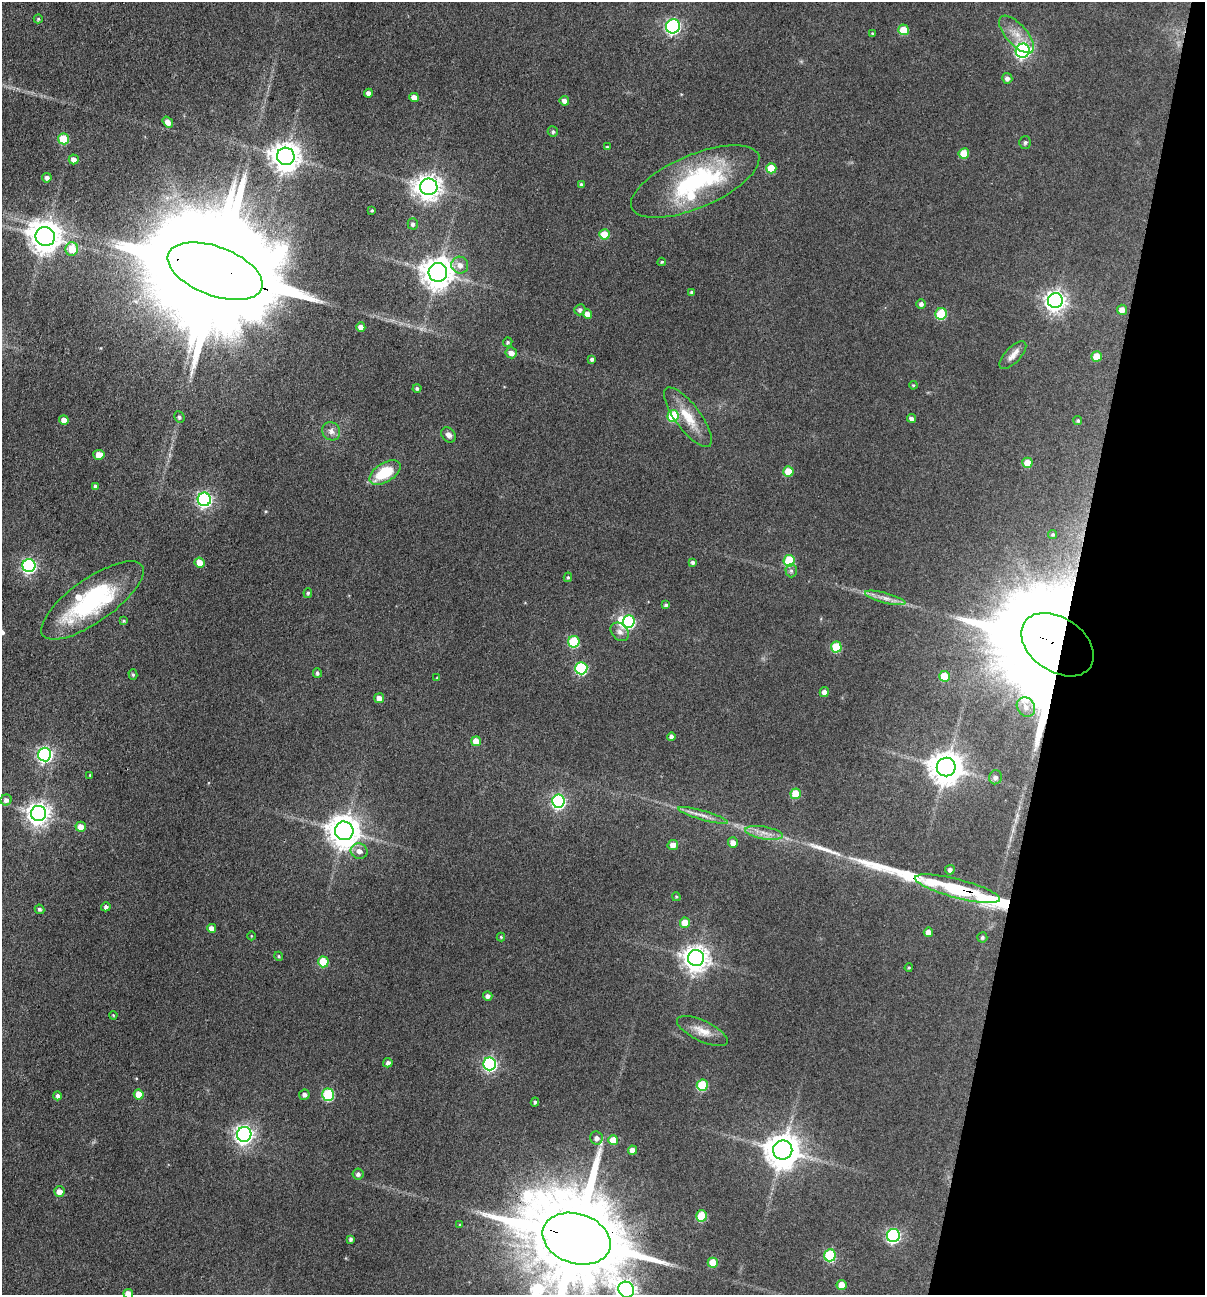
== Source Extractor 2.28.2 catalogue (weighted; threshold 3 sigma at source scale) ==
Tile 8 of 4 x 4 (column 4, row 2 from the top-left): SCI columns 3738-4940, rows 2587-3879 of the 5193 x 5174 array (HDU 1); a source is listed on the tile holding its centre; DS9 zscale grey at full resolution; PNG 1207 x 1297 px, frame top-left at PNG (2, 2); each listed source drawn as its Kron ellipse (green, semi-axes under 4 px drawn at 4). Shown black and unused: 12% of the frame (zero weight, under 3 of 4 exposures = <1% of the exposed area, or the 3 px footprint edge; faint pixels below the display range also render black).
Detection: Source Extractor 2.28.2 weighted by HDU 2 'WHT'; one run over the whole footprint, this tile lists its part. Background 0.174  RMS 0.0098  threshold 0.0439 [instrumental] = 3 sigma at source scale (4.5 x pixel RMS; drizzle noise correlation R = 1.50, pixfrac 1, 0.05/0.05 arcsec/px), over >= 5 px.
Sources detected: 155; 4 inside a brighter object's white glare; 2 long thin detections or spike segments (spike, bleed or trail) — neither listed nor drawn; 3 inside a brighter listed object's ellipse — not listed separately; the other 146 listed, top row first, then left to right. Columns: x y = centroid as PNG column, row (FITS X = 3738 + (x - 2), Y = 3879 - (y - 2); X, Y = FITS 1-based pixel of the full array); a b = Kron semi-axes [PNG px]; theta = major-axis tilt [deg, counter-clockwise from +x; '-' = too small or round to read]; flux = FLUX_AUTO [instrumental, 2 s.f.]
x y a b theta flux
38 19 4 4 - 1.4
673 26 7 7 - 210
904 30 5 5 - 26
872 34 3 3 - 1.2
1017 34 23 10 -48 14
1023 51 7 7 - 240
1007 78 5 5 - 3.2
368 93 4 4 - 4.4
414 97 5 4 - 7.8
564 101 5 4 - 5.5
168 122 6 4 -53 5.5
553 132 5 5 - 1.9
64 139 5 5 - 38
1025 143 6 6 - 2.1
607 147 4 4 - 1.3
964 153 5 5 - 22
286 156 9 8 - 1400
74 159 5 5 - 5.8
771 168 5 5 - 21
47 178 5 4 - 3.5
695 181 69 26 23 130
581 185 4 3 - 2.4
429 187 8 8 - 920
372 210 3 3 - 0.99
413 224 5 5 - 2.8
604 234 5 5 - 24
45 236 10 9 - 1700
72 249 7 6 - 22
662 262 4 4 - 1.2
460 265 8 8 - 7.4
215 271 50 24 -21 68000
438 272 9 9 - 1700
692 292 4 4 - 2.3
1055 301 7 7 - 620
921 304 5 4 - 3.3
580 310 6 5 - 2.8
1122 310 5 5 - 8.2
587 314 5 4 - 8.6
941 314 6 5 - 59
361 327 5 4 - 6.1
508 342 5 4 - 1.9
511 353 5 5 - 6.6
1013 355 18 7 47 7
1097 356 5 5 - 19
592 359 4 4 - 2.6
913 385 4 3 - 1.1
417 389 4 4 - 2
673 416 6 5 - 56
179 417 6 5 - 2.1
688 417 36 12 -53 25
911 418 4 4 - 3.8
64 420 5 4 - 6.2
1078 421 4 4 - 1.8
331 431 9 8 - 5.1
449 435 8 6 -52 4.3
99 455 6 5 - 12
1027 463 5 5 - 16
788 471 5 5 - 21
385 473 17 9 32 38
95 486 4 3 - 2.7
204 499 7 6 - 250
1053 534 5 4 - 1.7
789 561 6 5 - 55
692 562 4 4 - 2.4
200 563 5 5 - 14
29 566 6 6 - 220
791 571 6 5 - 2.6
568 577 5 4 - 1.5
308 593 5 4 - 1.7
885 598 21 5 -14 7.3
92 600 61 21 35 120
666 605 3 3 - 1.7
124 621 4 3 - 1.2
629 622 6 6 - 150
620 632 10 8 -48 5
574 642 6 5 - 60
1057 645 40 27 -35 13000
836 647 5 5 - 42
581 668 6 6 - 110
317 673 5 4 - 2
133 675 5 4 - 1.6
944 676 5 5 - 21
437 678 4 3 - 0.95
824 692 5 4 - 5.2
379 698 5 5 - 6.5
1026 707 10 8 -54 7
671 736 4 4 - 3.6
476 741 5 5 - 12
45 754 7 6 - 250
946 767 9 9 - 1900
90 775 3 3 - 0.74
995 777 7 6 - 3.7
796 794 5 5 - 30
6 800 5 5 - 3.9
558 801 6 6 - 220
38 813 7 7 - 720
703 815 26 4 -16 7.5
81 827 5 5 - 9.1
344 831 9 9 - 1700
764 833 19 6 -9 8.9
733 843 5 5 - 7.6
673 845 5 5 - 7.8
359 851 8 8 - 6.6
950 870 5 5 - 3
958 889 44 9 -15 84
676 897 4 3 - 1.1
106 907 5 4 - 2.9
40 909 5 4 - 2.2
685 923 5 5 - 15
212 928 4 4 - 7.6
928 932 5 4 - 7.2
251 936 4 3 - 0.81
501 937 4 4 - 1.2
982 937 5 5 - 1.9
279 956 5 4 - 1.2
696 958 8 8 - 1000
323 962 5 5 - 35
909 968 4 3 - 1.2
488 996 5 4 - 3.4
113 1015 4 3 - 0.87
702 1031 28 10 -25 13
388 1063 5 4 - 3.1
490 1064 6 6 - 200
702 1085 5 5 - 57
139 1094 5 5 - 15
304 1095 5 5 - 3.5
328 1095 6 6 - 81
58 1096 4 4 - 2.5
535 1102 4 3 - 1.6
244 1134 7 7 - 470
596 1138 6 6 - 4.8
613 1140 5 5 - 17
632 1150 4 4 - 8.9
783 1150 9 9 - 2200
358 1174 5 5 - 3
59 1192 5 5 - 8
701 1216 5 5 - 50
460 1225 4 3 - 0.87
893 1235 6 6 - 200
351 1239 4 3 - 2.2
576 1239 35 25 -18 25000
830 1255 6 6 - 83
713 1263 5 5 - 30
842 1285 5 5 - 15
626 1290 8 7 - 530
128 1294 5 4 - 12
Overlapping masked pixels (flux is a lower limit): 4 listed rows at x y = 215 271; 1057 645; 958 889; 576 1239
Isophote crosses this tile's border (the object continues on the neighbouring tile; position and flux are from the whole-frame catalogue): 3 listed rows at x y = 576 1239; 626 1290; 128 1294